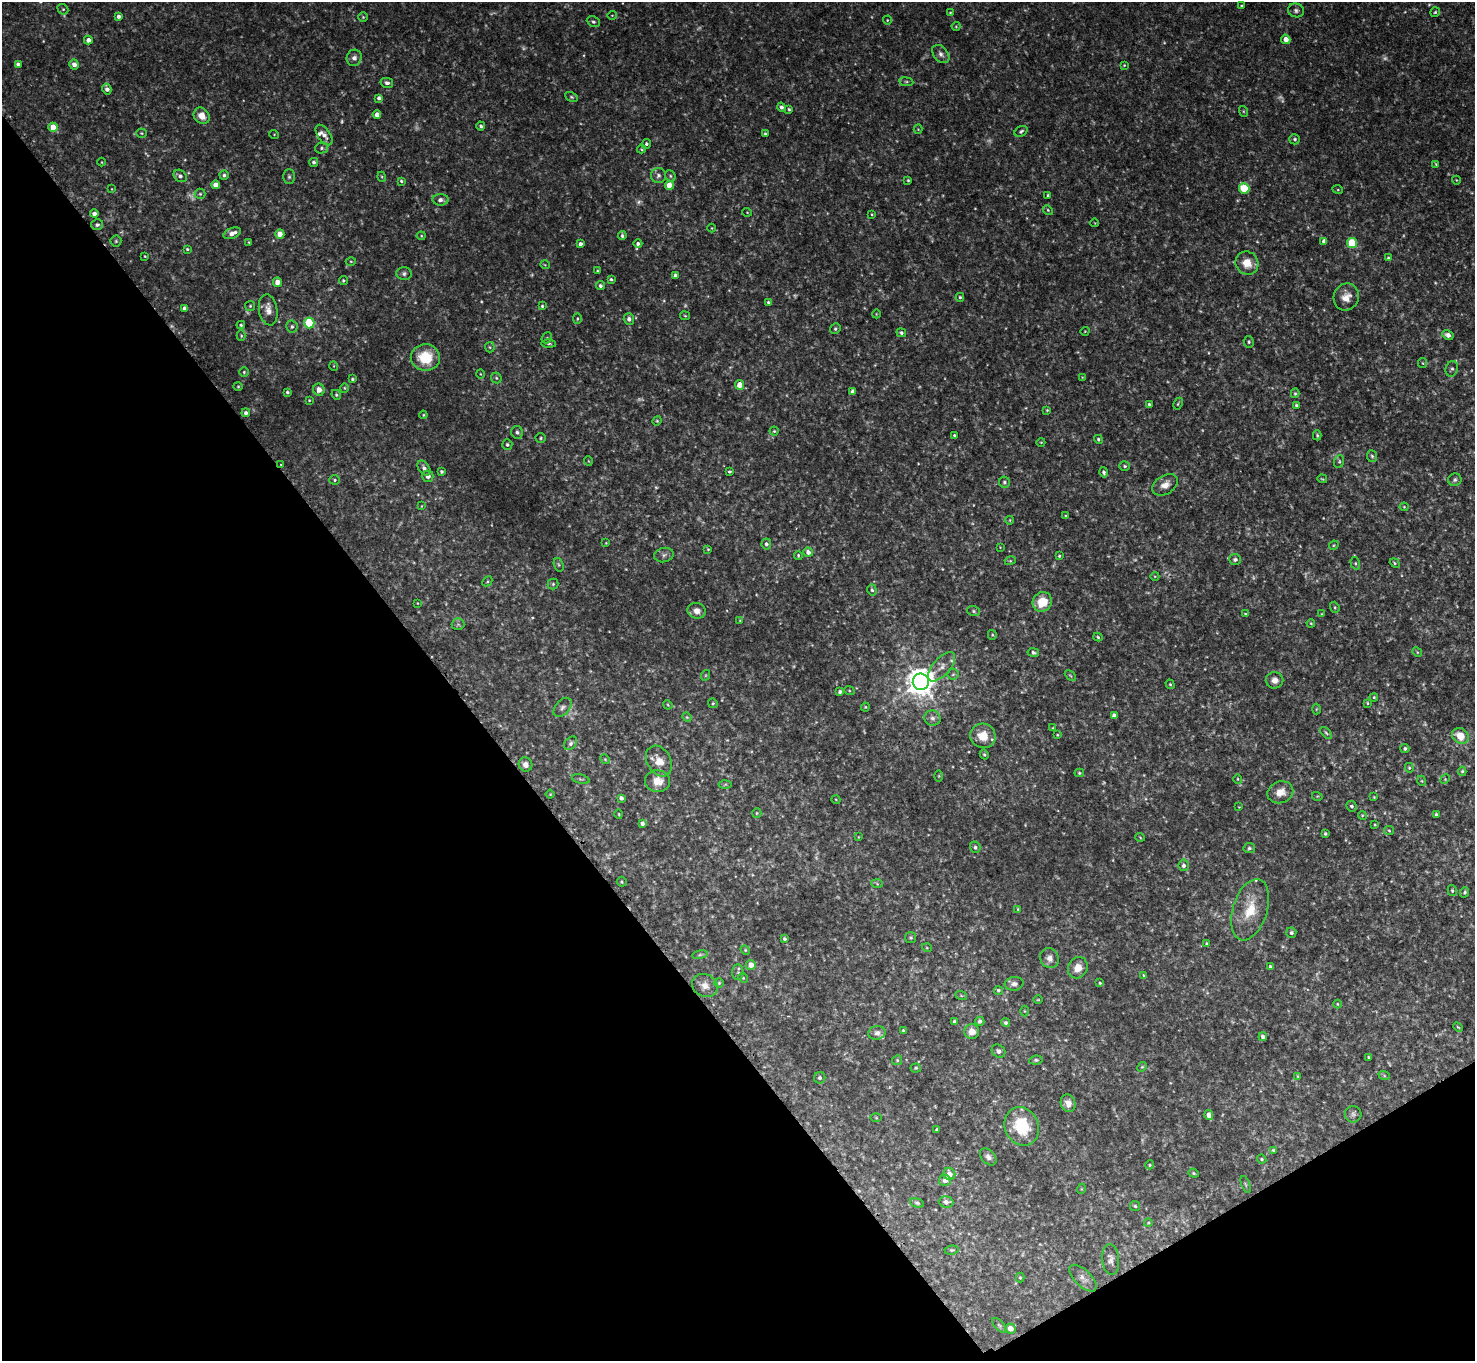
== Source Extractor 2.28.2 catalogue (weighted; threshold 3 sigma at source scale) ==
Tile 14 of 4 x 4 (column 2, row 4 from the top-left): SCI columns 1583-3055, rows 519-1877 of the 6111 x 6115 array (HDU 1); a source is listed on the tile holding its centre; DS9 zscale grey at full resolution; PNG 1477 x 1363 px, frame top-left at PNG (2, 2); each listed source drawn as its Kron ellipse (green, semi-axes under 4 px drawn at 4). Shown black and unused: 34% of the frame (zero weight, under 2 of 3 exposures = <1% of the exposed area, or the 3 px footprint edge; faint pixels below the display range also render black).
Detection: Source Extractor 2.28.2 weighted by HDU 2 'WHT'; one run over the whole footprint, this tile lists its part. Background 0.0889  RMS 0.0077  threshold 0.0348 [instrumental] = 3 sigma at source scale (4.5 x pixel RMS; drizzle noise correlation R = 1.50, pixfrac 1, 0.05/0.05 arcsec/px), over >= 5 px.
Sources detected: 367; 34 too faint to see at this stretch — neither listed nor drawn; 4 inside a brighter listed object's ellipse — not listed separately; the other 329 listed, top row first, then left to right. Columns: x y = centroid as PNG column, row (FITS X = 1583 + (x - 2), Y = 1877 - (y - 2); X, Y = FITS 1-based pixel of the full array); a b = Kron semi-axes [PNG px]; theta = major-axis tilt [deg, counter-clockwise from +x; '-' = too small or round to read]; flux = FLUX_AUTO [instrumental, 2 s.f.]
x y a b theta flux
1241 6 3 2 - 0.74
63 9 6 5 - 1.1
1296 10 8 7 - 2.4
1435 12 5 4 - 1.2
950 13 3 3 - 0.7
612 15 5 3 - 0.63
119 16 4 4 - 2.4
363 17 5 5 - 0.99
887 20 4 4 - 0.7
593 22 7 5 -26 1.7
956 26 4 4 - 0.73
1286 39 5 4 - 5.7
88 40 4 4 - 3.8
941 54 10 7 -50 3.3
354 58 8 7 - 3.3
18 64 4 4 - 2.3
74 65 5 4 - 4.6
1124 65 4 3 - 0.73
906 82 7 3 -8 1.2
387 83 6 5 - 2.2
107 89 5 4 - 3.5
571 97 7 4 -27 1.2
379 98 4 4 - 2.4
781 107 4 4 - 2.1
789 109 4 3 - 1
1243 111 5 3 - 0.89
377 114 4 4 - 4.6
202 116 9 7 -48 7.2
481 126 4 3 - 1.5
53 127 5 4 - 13
918 129 4 4 - 0.82
1021 131 7 5 31 1.6
142 133 5 4 - 1
274 134 5 3 - 0.63
765 134 4 3 - 1
324 135 11 6 -56 4.3
1295 139 5 5 - 1.5
646 144 5 4 - 1.5
322 148 6 5 - 1.6
641 149 4 4 - 0.86
102 162 4 3 - 0.54
314 162 4 4 - 1.5
1436 164 4 3 - 0.79
224 175 5 4 - 1.7
658 175 7 7 - 2.6
180 176 7 5 -37 2.5
670 176 6 5 - 1.4
289 177 7 5 -89 1.6
382 177 5 3 - 0.8
908 180 3 3 - 0.83
1456 180 4 3 - 0.62
401 181 4 3 - 1.1
215 185 4 4 - 5.7
669 185 4 4 - 10
1244 188 5 5 - 39
112 189 4 2 - 0.49
1338 190 5 3 - 0.79
200 194 5 5 - 1.2
1048 196 3 3 - 1.3
441 200 8 5 -3 3.1
1048 210 5 4 - 1.1
747 212 5 3 - 0.57
94 214 4 4 - 3.3
872 214 3 3 - 0.66
1095 223 4 3 - 0.48
97 225 6 5 - 2
712 228 4 3 - 0.52
232 233 9 5 22 5.3
280 234 5 4 - 6.7
421 236 4 4 - 0.8
622 236 4 4 - 1.5
116 241 5 5 - 1.1
1324 241 4 4 - 2.9
249 242 3 2 - 0.73
1352 243 5 5 - 35
580 244 4 4 - 2.5
638 244 4 4 - 1.9
187 249 4 3 - 0.9
145 256 3 2 - 0.62
1388 258 4 3 - 0.88
351 261 5 3 - 0.74
1247 263 12 11 - 11
545 265 5 3 - 0.59
597 271 3 2 - 0.74
404 274 7 6 - 2.1
675 275 4 3 - 1.9
611 279 4 3 - 1.1
343 280 4 4 - 1.2
277 282 5 4 - 7.3
600 286 4 4 - 2
960 297 4 4 - 1.1
1346 297 14 12 69 8.5
768 302 4 3 - 0.99
250 306 5 5 - 1.1
542 306 4 4 - 1
184 308 4 4 - 2.4
268 310 16 9 -79 5.8
876 314 4 3 - 0.52
685 316 5 4 - 0.84
577 319 5 4 - 1.1
629 319 6 5 - 2.9
309 323 5 5 - 37
241 325 4 3 - 1.1
292 327 6 6 - 1.9
835 329 5 5 - 1.5
1085 331 4 3 - 0.56
901 333 5 4 - 1.6
1448 335 6 4 -27 3.5
241 336 5 4 - 0.95
547 338 6 4 48 1.1
1249 342 5 5 - 1.3
549 344 7 4 0 1.3
490 347 5 5 - 0.95
425 357 14 13 - 27
1423 363 5 4 - 0.79
334 366 5 3 - 0.59
1452 369 8 6 71 1.9
244 372 5 5 - 1.2
480 374 5 3 - 0.67
1082 377 2 2 - 0.4
496 378 6 5 - 1.3
352 379 3 3 - 1.1
740 385 5 4 - 9.3
238 386 4 4 - 0.85
344 388 4 4 - 0.82
319 390 6 5 - 5.3
287 392 4 3 - 1.3
853 392 4 4 - 3.3
1295 393 5 4 - 1.1
336 395 5 4 - 1.1
309 400 4 3 - 0.7
1149 404 3 3 - 1.1
1178 404 6 3 63 0.82
1296 405 4 3 - 1.1
1047 410 4 4 - 0.83
246 413 4 4 - 2.1
423 415 4 4 - 0.73
657 421 4 4 - 0.85
774 431 4 4 - 1
517 432 6 6 - 2.1
954 435 3 3 - 0.91
1317 435 5 4 - 1.1
541 438 5 4 - 1.2
1098 439 4 4 - 1.3
1041 442 4 3 - 0.54
507 445 5 5 - 1.3
1372 456 6 5 - 1.3
588 461 5 3 - 0.53
1339 461 6 5 - 1.3
281 465 3 2 - 0.68
1125 466 5 5 - 1.4
424 468 8 5 -56 2.9
441 471 3 3 - 1.2
730 471 3 3 - 1.3
1104 472 5 4 - 1.5
428 476 5 5 - 3.8
1322 479 5 3 - 0.82
335 480 5 4 - 1.1
1455 480 7 6 - 1.8
1004 482 5 5 - 1.6
1165 485 14 9 33 6.8
421 506 4 2 - 0.43
1404 507 4 4 - 0.67
1066 516 4 4 - 0.91
1010 520 4 3 - 0.6
606 543 3 3 - 0.52
766 544 5 5 - 2
1334 545 5 4 - 0.76
1000 547 3 3 - 0.45
708 549 4 3 - 0.65
808 552 5 4 - 3.5
664 555 10 7 13 2.6
798 555 4 3 - 0.95
1059 556 3 3 - 0.88
1235 559 6 5 - 2
1010 561 5 3 - 0.83
1355 563 6 4 -73 1.3
1395 563 5 3 - 0.9
559 565 7 4 -72 1.3
1155 576 4 3 - 0.55
487 581 5 3 - 0.9
553 584 5 5 - 1.3
872 590 5 4 - 1.4
1042 602 10 9 - 17
417 603 3 2 - 0.47
1335 607 6 4 -70 1.1
697 611 9 8 - 4.6
974 611 6 5 - 1.4
1245 614 4 3 - 0.75
1322 614 4 3 - 0.61
740 620 4 4 - 0.65
1311 623 4 3 - 0.67
458 624 6 6 - 1.5
992 635 5 4 - 0.9
1098 637 5 4 - 1.1
1033 652 5 4 - 1.8
1417 652 5 4 - 0.86
942 667 18 8 48 6.9
953 674 6 5 - 1.4
706 675 5 3 - 0.74
1070 676 6 4 -44 1
1274 680 9 8 - 5.4
921 682 8 8 - 1000
1170 684 5 3 - 0.92
849 690 5 3 - 0.79
840 692 4 3 - 1.7
1374 697 4 4 - 0.86
713 703 5 4 - 0.99
1367 703 3 3 - 0.79
668 705 5 3 - 0.74
562 707 11 7 49 3
865 707 4 4 - 0.76
1316 709 5 3 - 0.75
1114 716 4 4 - 3
687 717 5 4 - 0.79
932 718 8 7 - 3.1
1053 728 4 3 - 0.49
1326 733 7 4 -45 1.2
1057 735 3 2 - 0.65
983 736 13 12 - 13
1460 736 9 7 -37 12
571 743 8 5 49 2
1405 749 4 4 - 1.4
984 754 5 4 - 1.2
605 759 5 4 - 0.88
659 761 16 12 -59 10
525 764 7 6 - 3.8
1409 768 5 4 - 1
1462 771 5 4 - 1.1
1079 773 5 4 - 0.99
939 776 6 4 90 0.74
581 779 9 4 -15 1.3
1238 779 4 4 - 0.83
1445 779 5 4 - 0.83
658 781 12 11 - 10
1422 781 5 3 - 0.7
725 784 6 4 3 1.1
1280 792 13 11 20 8.2
550 794 4 4 - 0.73
1317 796 5 3 - 0.66
1374 797 3 3 - 0.58
621 798 4 4 - 2.2
836 800 4 3 - 0.59
1352 806 5 5 - 1.7
1239 807 2 2 - 0.42
757 813 5 4 - 0.82
619 814 4 3 - 0.63
1436 814 3 3 - 0.98
1362 815 4 3 - 0.74
642 823 4 4 - 2.2
1375 825 3 2 - 0.69
1389 831 5 4 - 0.96
1325 834 3 3 - 1.2
858 837 4 2 - 0.49
1140 837 5 3 - 0.64
975 847 6 5 - 1.5
1249 848 6 5 - 1.5
1184 865 6 5 - 2.6
622 882 5 5 - 1.1
877 884 6 4 -4 1
1452 890 6 4 -76 1
1465 892 5 4 - 1.2
1018 909 3 3 - 0.81
1250 910 32 17 72 23
1291 933 5 5 - 1.7
911 937 5 5 - 1.1
784 939 4 3 - 1.5
1207 944 3 3 - 1.2
927 948 5 3 - 0.63
745 950 5 4 - 0.9
700 955 8 4 9 1.4
1050 958 10 9 - 4.8
751 965 5 5 - 6.5
1270 966 3 3 - 1.4
1078 968 11 9 62 8.5
738 972 8 5 87 1.8
1144 975 3 3 - 1.4
743 978 5 4 - 0.95
719 983 5 4 - 1
1100 983 4 4 - 0.94
1014 984 9 7 6 3.2
705 985 13 11 -29 6.5
998 990 4 4 - 1.3
961 995 6 4 -20 0.91
1038 1000 5 3 - 0.65
1337 1004 4 3 - 0.59
1024 1011 5 3 - 0.72
954 1021 3 3 - 1.2
980 1021 4 4 - 2.2
1006 1023 4 4 - 1.6
1458 1027 5 3 - 0.78
903 1030 4 3 - 0.71
972 1032 7 7 - 6.4
877 1033 9 7 10 3.2
1263 1037 4 3 - 2.6
999 1051 7 6 - 2.3
1368 1057 3 2 - 0.64
897 1060 5 4 - 1.1
1036 1060 7 4 8 1.3
1142 1067 5 4 - 0.86
916 1068 5 4 - 1.2
1384 1075 6 4 -20 0.94
1298 1076 3 3 - 0.66
820 1078 6 5 - 1.6
1068 1103 9 7 -71 5.1
1353 1114 8 8 - 2.3
1209 1115 5 4 - 4.6
876 1118 6 4 -1 0.84
1022 1126 20 16 -65 35
936 1130 3 3 - 0.91
1273 1150 4 4 - 0.92
988 1157 10 6 -46 3.5
1262 1159 5 3 - 0.99
1150 1165 4 4 - 0.9
1194 1173 5 4 - 1
949 1174 6 6 - 5.7
945 1180 6 5 - 4.3
1246 1184 9 3 -68 1.1
1081 1189 5 3 - 0.65
946 1202 7 5 -2 3.7
917 1203 7 4 -15 1.3
1135 1206 5 5 - 1.2
1148 1223 4 3 - 0.6
951 1250 7 4 7 1.2
1111 1260 15 8 -84 3.8
1020 1278 5 4 - 0.82
1083 1278 17 8 -44 4.6
999 1325 9 4 -45 1.5
1010 1329 5 5 - 5.7
Overlapping masked pixels (flux is a lower limit): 1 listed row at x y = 281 465